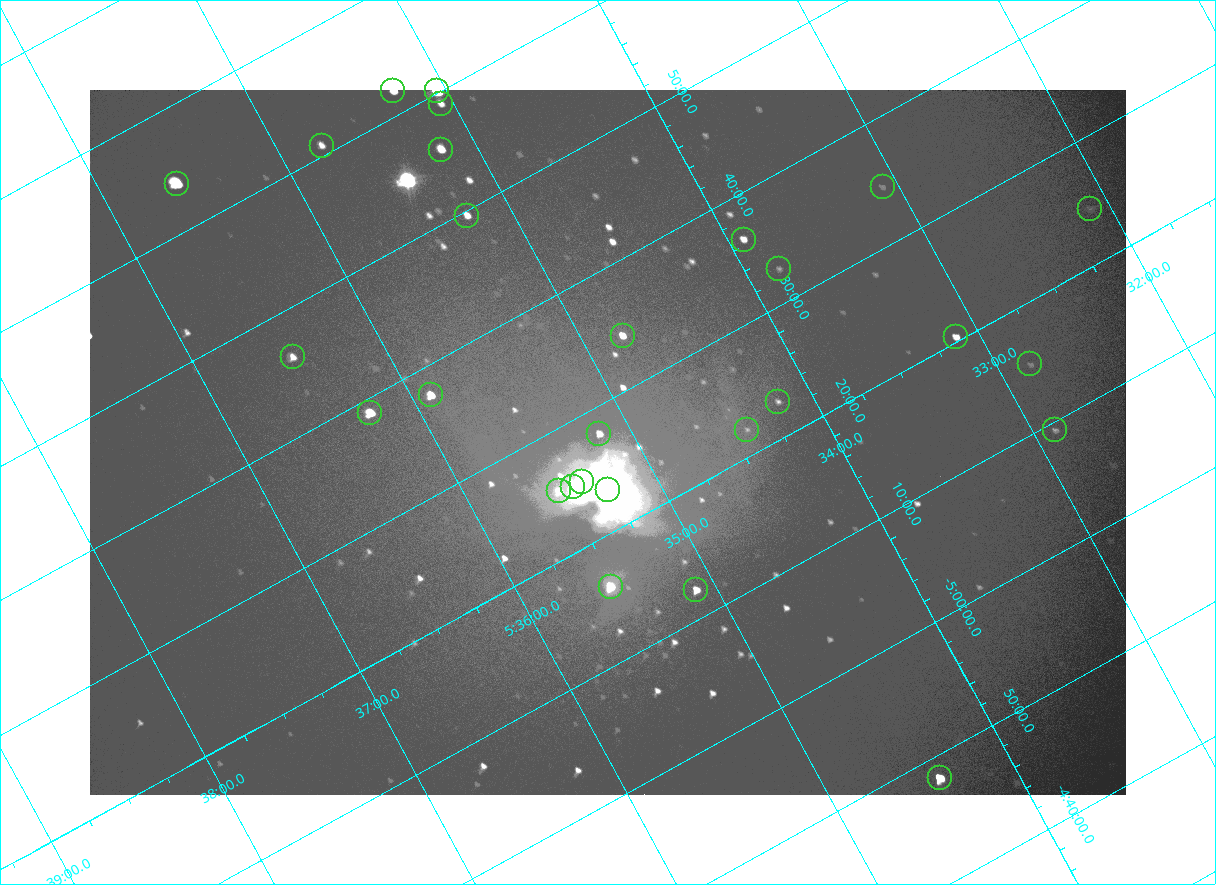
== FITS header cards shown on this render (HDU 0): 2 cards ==
NAXIS1  =                 2072
NAXIS2  =                 1410

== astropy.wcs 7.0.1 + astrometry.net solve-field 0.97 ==
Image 2072 x 1410 px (HDU 0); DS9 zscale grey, zoomed out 1/2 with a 90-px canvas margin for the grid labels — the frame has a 2x2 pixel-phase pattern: the four 2x2 pixel phases sit at different levels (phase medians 96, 100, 100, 169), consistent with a one-shot-colour (mosaic) sensor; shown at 1/2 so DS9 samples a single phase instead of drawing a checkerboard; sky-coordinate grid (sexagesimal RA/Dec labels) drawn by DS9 from the SOLVED WCS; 28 Tycho-2 reference stars matched to detected sources circled (green)
Header WCS: none
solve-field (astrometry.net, Tycho-2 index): SOLVED blind (the file carries no WCS)
Solved WCS: RA---TAN-SIP/DEC--TAN-SIP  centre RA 05:35:09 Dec -05:27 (83.79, -5.45 deg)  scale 2.55 arcsec/px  FOV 88.1' x 59.8'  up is -152 deg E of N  parity flipped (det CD > 0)
(file carries no celestial WCS; the grid is the blind solution)
Tycho-2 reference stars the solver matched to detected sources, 28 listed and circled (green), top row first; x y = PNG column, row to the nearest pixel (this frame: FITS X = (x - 90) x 2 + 1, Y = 1410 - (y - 90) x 2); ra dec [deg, ICRS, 3 dp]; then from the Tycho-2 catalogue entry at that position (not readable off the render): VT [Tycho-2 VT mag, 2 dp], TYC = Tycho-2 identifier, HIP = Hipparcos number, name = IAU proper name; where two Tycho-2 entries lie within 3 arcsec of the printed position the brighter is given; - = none
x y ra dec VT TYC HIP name
393 90 83.816 -6.033 7.12 4778-1358-1 - -
437 91 83.761 -6.002 4.70 4778-1403-1 26199 -
441 104 83.765 -5.984 8.95 4778-1377-1 - -
322 146 83.942 -6.013 8.95 4778-1351-1 - -
441 150 83.796 -5.927 7.42 4778-1370-1 - -
177 184 84.149 -6.065 5.71 4778-1379-1 26345 -
882 187 83.271 -5.577 10.70 4774-816-1 - -
1090 208 83.027 -5.407 10.64 4774-422-1 - -
467 216 83.808 -5.827 8.43 4778-1364-1 - -
744 240 83.480 -5.607 8.83 4774-850-1 - -
779 269 83.455 -5.546 10.93 4774-913-1 - -
622 336 83.696 -5.571 8.07 4774-809-1 - -
956 336 83.281 -5.341 8.59 4774-473-1 26021 -
292 356 84.122 -5.770 8.64 4778-1069-1 - -
1030 364 83.207 -5.255 10.70 4774-524-1 - -
430 394 83.975 -5.628 7.32 4778-1369-1 - -
778 402 83.546 -5.382 10.28 4774-846-1 - -
370 412 84.063 -5.648 6.51 4778-1378-1 26314 -
747 430 83.604 -5.368 10.89 4774-818-2 - -
1055 430 83.221 -5.156 10.21 4774-573-1 - -
599 434 83.791 -5.465 8.45 4774-849-1 - -
582 482 83.845 -5.416 5.03 4774-933-1 26235 -
572 486 83.860 -5.417 6.19 4774-934-1 - -
608 490 83.819 -5.390 5.06 4774-931-1 26221 -
558 491 83.881 -5.421 8.46 4774-935-1 - -
610 586 83.881 -5.267 6.87 4774-906-1 26258 -
696 590 83.776 -5.204 7.81 4774-915-1 - -
940 778 83.600 -4.804 6.81 4774-926-1 26137 -